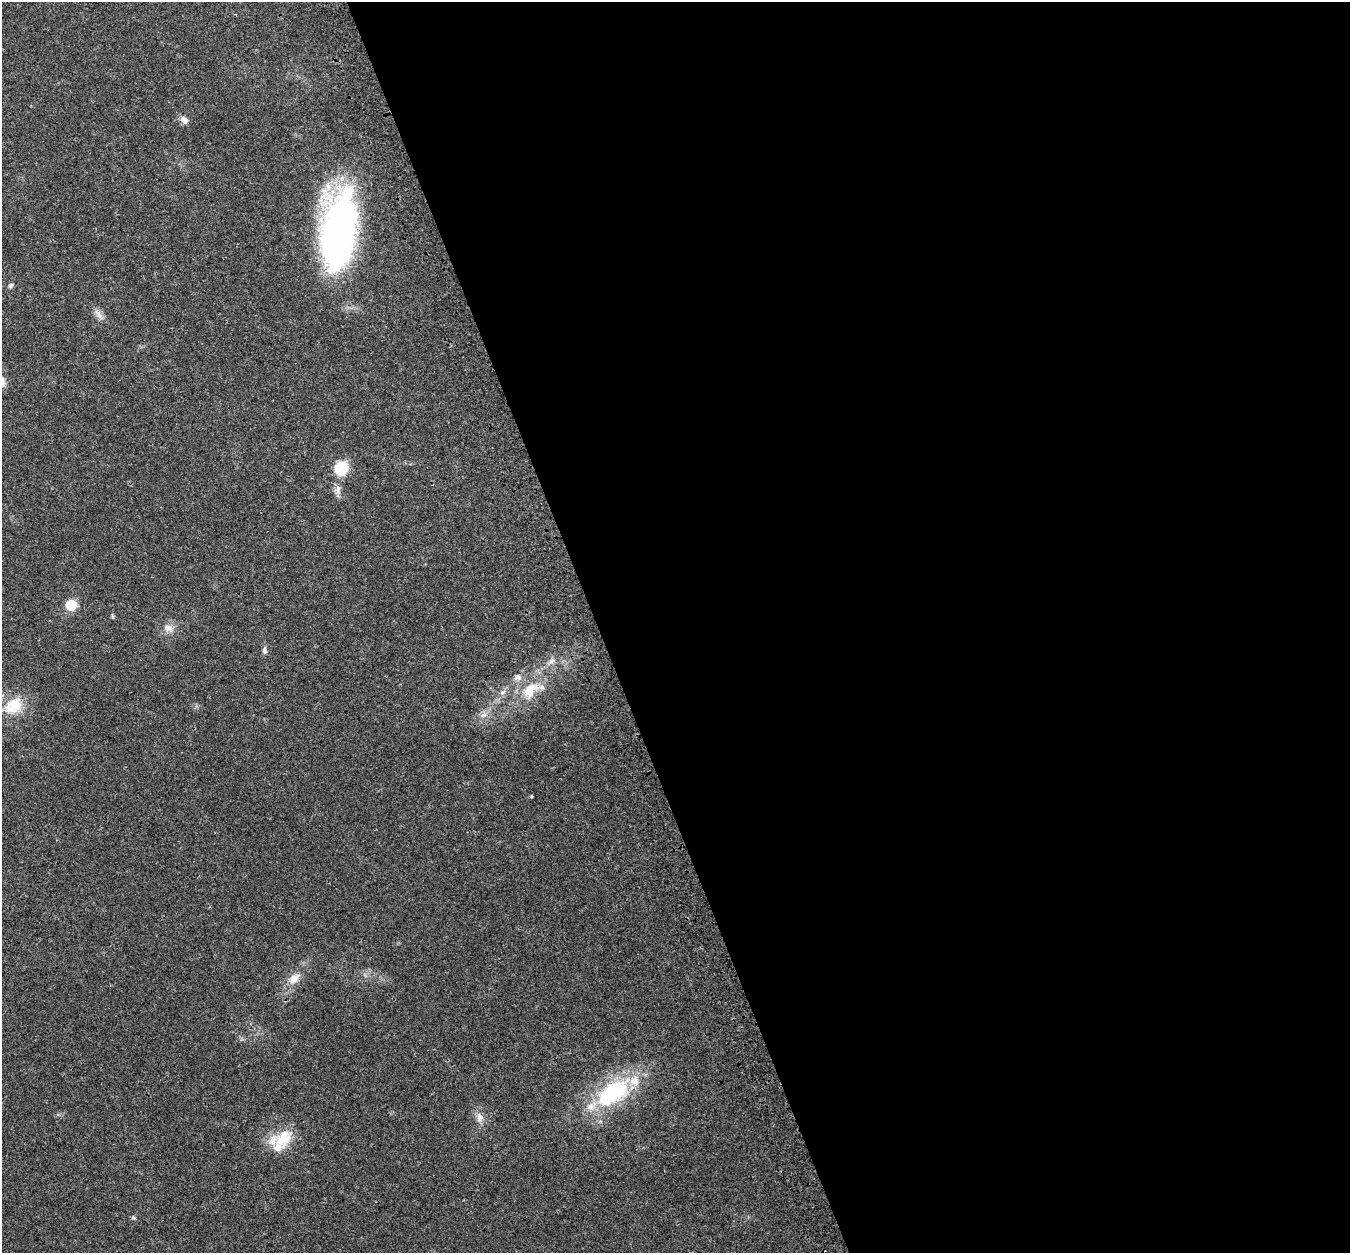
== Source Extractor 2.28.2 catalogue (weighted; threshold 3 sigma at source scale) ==
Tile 8 of 4 x 4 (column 4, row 2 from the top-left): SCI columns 4154-5501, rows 2709-3959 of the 5613 x 5470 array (HDU 1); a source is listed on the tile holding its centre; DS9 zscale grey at full resolution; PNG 1352 x 1255 px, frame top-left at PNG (2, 2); no overlay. Shown black and unused: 56% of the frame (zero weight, under 3 of 4 exposures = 9% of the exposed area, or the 3 px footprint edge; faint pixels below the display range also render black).
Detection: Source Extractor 2.28.2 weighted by HDU 2 'WHT'; one run over the whole footprint, this tile lists its part. Background 0.0228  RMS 0.0031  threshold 0.014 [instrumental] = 3 sigma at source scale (4.5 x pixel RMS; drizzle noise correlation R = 1.50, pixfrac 1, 0.0396/0.0396 arcsec/px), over >= 5 px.
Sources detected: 25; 4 inside a brighter listed object's ellipse — not listed separately; the other 21 listed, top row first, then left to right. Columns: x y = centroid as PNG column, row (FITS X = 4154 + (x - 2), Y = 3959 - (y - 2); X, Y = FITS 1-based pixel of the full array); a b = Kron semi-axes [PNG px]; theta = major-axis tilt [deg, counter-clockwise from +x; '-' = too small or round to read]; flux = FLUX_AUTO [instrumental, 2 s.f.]
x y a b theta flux
184 120 12 8 -41 1.7
338 230 85 36 84 110
11 286 7 6 - 0.71
99 315 20 7 -53 2
341 468 10 9 - 16
338 490 13 8 -85 1.9
71 605 7 7 - 13
112 616 6 4 -71 0.4
168 628 14 10 -9 2.6
264 650 11 6 90 1.1
552 661 10 7 15 1.5
530 690 30 18 47 10
502 692 10 5 21 0.98
13 706 30 20 36 10
483 715 11 6 37 1.5
531 796 4 4 - 0.35
294 979 19 11 46 3.9
613 1092 52 28 33 32
479 1117 14 10 -77 2.4
283 1138 38 21 18 10
134 1218 6 4 -18 0.42
Isophote crosses this tile's border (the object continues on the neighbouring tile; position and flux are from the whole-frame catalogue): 1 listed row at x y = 13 706